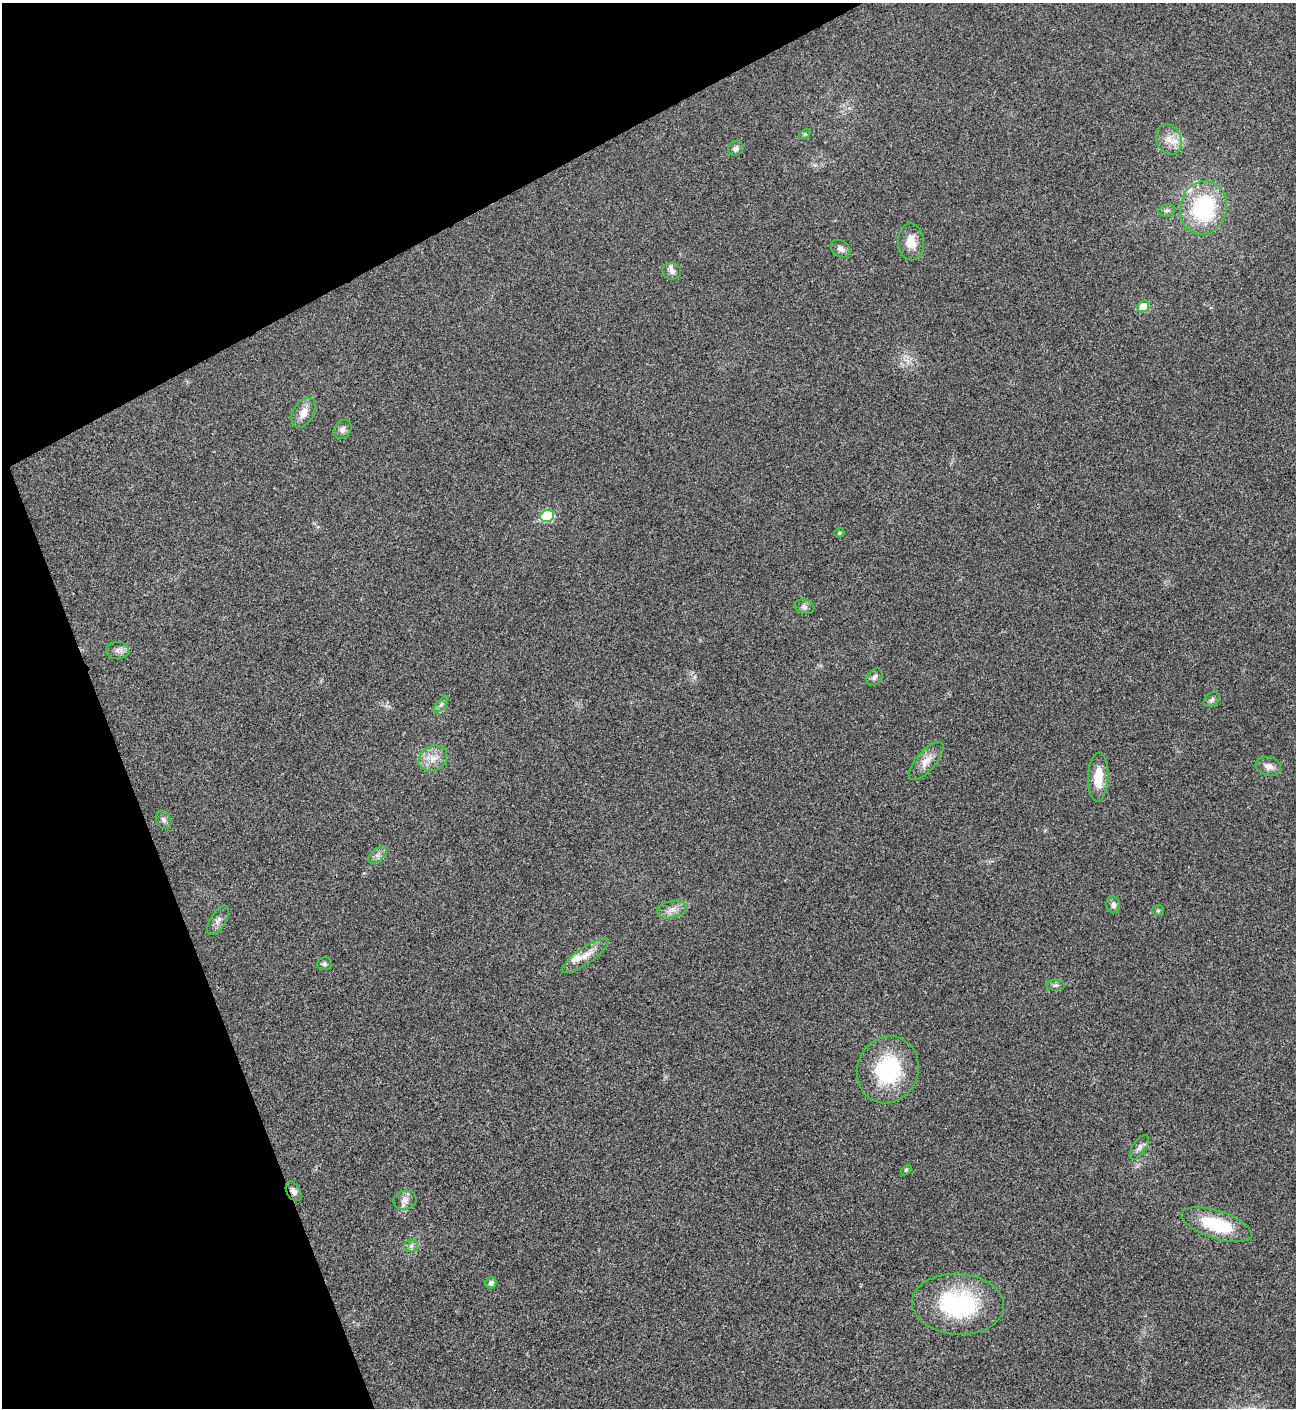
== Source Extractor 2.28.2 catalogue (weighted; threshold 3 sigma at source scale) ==
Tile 5 of 4 x 4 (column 1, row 2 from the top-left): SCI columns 296-1589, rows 2815-4220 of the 5625 x 5637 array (HDU 1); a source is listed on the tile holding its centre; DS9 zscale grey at full resolution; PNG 1298 x 1410 px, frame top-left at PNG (2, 3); each listed source drawn as its Kron ellipse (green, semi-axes under 4 px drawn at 4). Shown black and unused: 21% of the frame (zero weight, under 3 of 4 exposures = <1% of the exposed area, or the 3 px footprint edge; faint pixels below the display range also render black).
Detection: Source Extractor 2.28.2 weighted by HDU 2 'WHT'; one run over the whole footprint, this tile lists its part. Background 0.0192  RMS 0.0056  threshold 0.0252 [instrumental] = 3 sigma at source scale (4.5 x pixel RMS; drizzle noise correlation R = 1.50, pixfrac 1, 0.05/0.05 arcsec/px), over >= 5 px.
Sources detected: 43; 3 inside a brighter listed object's ellipse — not listed separately; the other 40 listed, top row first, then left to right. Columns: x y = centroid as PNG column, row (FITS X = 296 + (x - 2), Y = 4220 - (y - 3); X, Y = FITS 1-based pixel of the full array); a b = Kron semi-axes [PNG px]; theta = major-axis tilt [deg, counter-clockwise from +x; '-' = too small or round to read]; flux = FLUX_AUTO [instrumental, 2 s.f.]
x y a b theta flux
805 134 6 4 32 0.74
1169 139 16 12 -68 6.7
736 148 8 7 - 2.1
1204 208 27 23 76 52
1167 210 8 6 9 1.6
911 242 18 13 -88 7.4
840 249 10 7 -36 2.6
672 271 9 8 - 2.3
1143 307 6 5 - 10
304 413 16 10 59 6.2
342 430 10 8 52 2.6
547 516 7 6 - 36
839 533 5 4 - 0.88
804 607 10 7 -14 1.9
117 650 11 8 2 2.7
875 677 9 7 48 2
1212 700 9 6 38 1.6
441 704 10 3 50 1.2
433 758 15 12 32 6.9
926 761 24 9 49 6.1
1268 766 13 9 -13 3.8
1098 777 24 10 88 12
164 820 10 7 -60 1.9
378 855 11 6 42 2.5
1113 905 8 7 - 2.2
672 910 15 8 11 4.5
1158 910 6 5 - 0.86
218 920 17 7 58 3.3
585 956 28 8 35 7.2
324 964 7 6 - 1.4
1055 985 9 5 -2 1.4
888 1070 34 30 66 48
1139 1147 14 6 56 2.4
906 1170 6 4 47 0.66
294 1191 10 6 -60 2.7
405 1200 11 9 14 3.4
1217 1225 36 14 -18 30
411 1246 7 6 - 1.5
491 1283 6 5 - 2.1
958 1304 46 30 -4 65
Overlapping masked pixels (flux is a lower limit): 1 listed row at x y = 294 1191